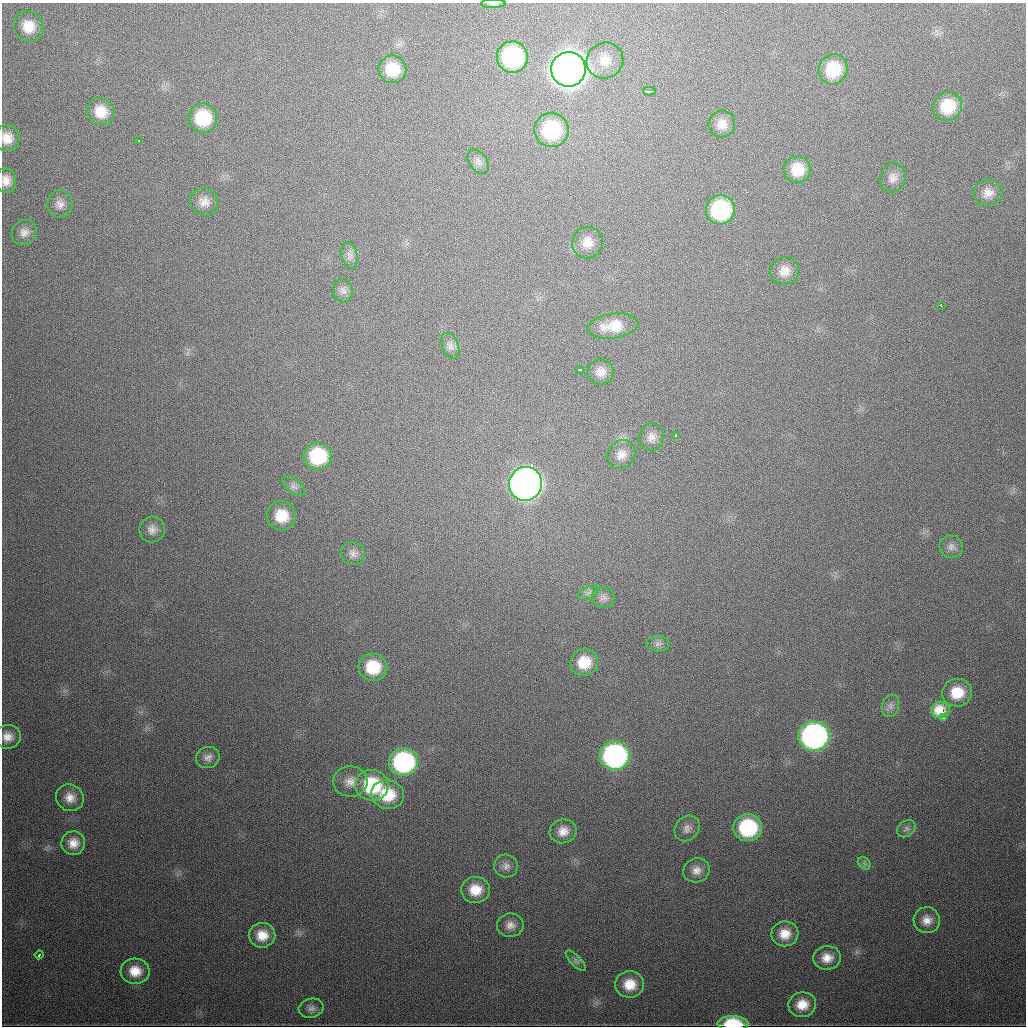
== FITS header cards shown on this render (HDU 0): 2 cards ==
NAXIS1  =                 1024
NAXIS2  =                 1024

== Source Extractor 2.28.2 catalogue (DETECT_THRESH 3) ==
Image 1024 x 1024 px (HDU 0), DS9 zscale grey, 1 PNG px = 1 image px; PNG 1028 x 1028 px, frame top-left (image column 1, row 1024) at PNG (2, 3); each listed source drawn as its Kron ellipse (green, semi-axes under 4 px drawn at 4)
Background 480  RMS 17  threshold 50.5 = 3 sigma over >= 5 px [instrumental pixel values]
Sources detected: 82; all 82 listed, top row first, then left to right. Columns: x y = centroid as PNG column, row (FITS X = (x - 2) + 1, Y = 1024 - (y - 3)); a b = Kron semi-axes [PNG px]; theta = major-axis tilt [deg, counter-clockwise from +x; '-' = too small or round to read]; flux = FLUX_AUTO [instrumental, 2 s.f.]
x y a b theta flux
493 4 12 4 1 3.1e+03
28 27 16 14 -63 2.3e+04
512 57 15 15 - 1.4e+05
605 61 18 17 - 2.0e+04
392 69 14 14 - 3.1e+04
568 69 17 17 - 3.1e+06
833 69 15 14 - 4.3e+04
650 91 6 2 1 4.0e+03
948 106 15 14 - 4.1e+04
101 112 14 13 - 2.2e+04
203 118 14 14 - 5.3e+04
722 124 13 13 - 1.2e+04
551 130 17 17 - 8.4e+04
7 138 13 12 - 1.4e+04
138 141 3 2 - 1.5e+03
478 162 13 9 -54 6.1e+03
797 169 13 13 - 2.7e+04
893 178 15 12 68 9.0e+03
6 180 12 10 -87 1.1e+04
988 193 14 13 - 1.2e+04
204 202 14 13 - 1.1e+04
60 204 14 12 -85 9.3e+03
720 210 14 14 - 1.1e+05
24 232 13 12 - 8.9e+03
587 243 16 15 - 1.5e+04
350 255 14 8 -78 6.2e+03
784 271 14 14 - 1.4e+04
343 291 12 10 -75 5.9e+03
941 305 3 2 - 3.0e+03
613 326 25 12 8 2.5e+04
450 346 13 8 -70 6.3e+03
579 369 3 3 - 4.6e+03
601 372 13 12 - 1.1e+04
676 435 3 3 - 2.8e+03
651 437 14 12 79 9.2e+03
621 455 15 13 50 1.1e+04
318 456 14 13 - 7.0e+04
525 484 17 16 - 1.2e+06
294 486 13 7 -39 5.1e+03
282 516 15 14 - 3.0e+04
152 529 13 12 - 9.3e+03
951 547 12 11 - 7.3e+03
353 553 12 11 - 7.0e+03
588 593 11 6 24 4.3e+03
603 597 11 10 - 6.6e+03
658 644 11 8 0 4.7e+03
584 662 14 13 - 2.8e+04
373 667 14 14 - 4.3e+04
957 693 15 14 - 2.9e+04
890 706 11 8 71 6.1e+03
941 710 9 8 - 2.9e+04
944 717 4 3 - 3.2e+03
814 736 15 14 - 4.1e+05
8 737 13 12 - 1.2e+04
615 756 15 14 - 3.0e+05
208 758 12 10 20 7.1e+03
403 762 14 14 - 1.9e+05
350 781 17 15 2 1.5e+04
372 785 16 15 - 7.8e+04
387 795 17 14 -14 4.1e+04
70 798 14 13 - 1.3e+04
687 828 13 11 49 7.7e+03
748 828 14 13 - 1.0e+05
906 829 10 7 37 4.6e+03
563 831 13 12 - 1.3e+04
73 843 12 12 - 1.4e+04
864 863 7 5 -46 2.8e+03
506 866 12 11 - 7.0e+03
696 870 13 12 - 1.0e+04
475 890 14 13 - 2.4e+04
927 920 13 13 - 1.2e+04
510 925 13 11 1 9.7e+03
785 934 13 12 - 1.8e+04
262 935 13 12 - 2.0e+04
39 955 4 3 - 3.7e+03
827 958 14 11 5 1.4e+04
576 961 13 5 -45 3.9e+03
135 971 14 12 -4 2.0e+04
630 984 14 13 - 2.4e+04
802 1005 14 12 8 1.9e+04
311 1008 12 9 13 6.5e+03
733 1024 15 7 0 5.5e+04
At the frame edge (FLAGS 8, measured only in part): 4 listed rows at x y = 493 4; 7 138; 6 180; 733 1024